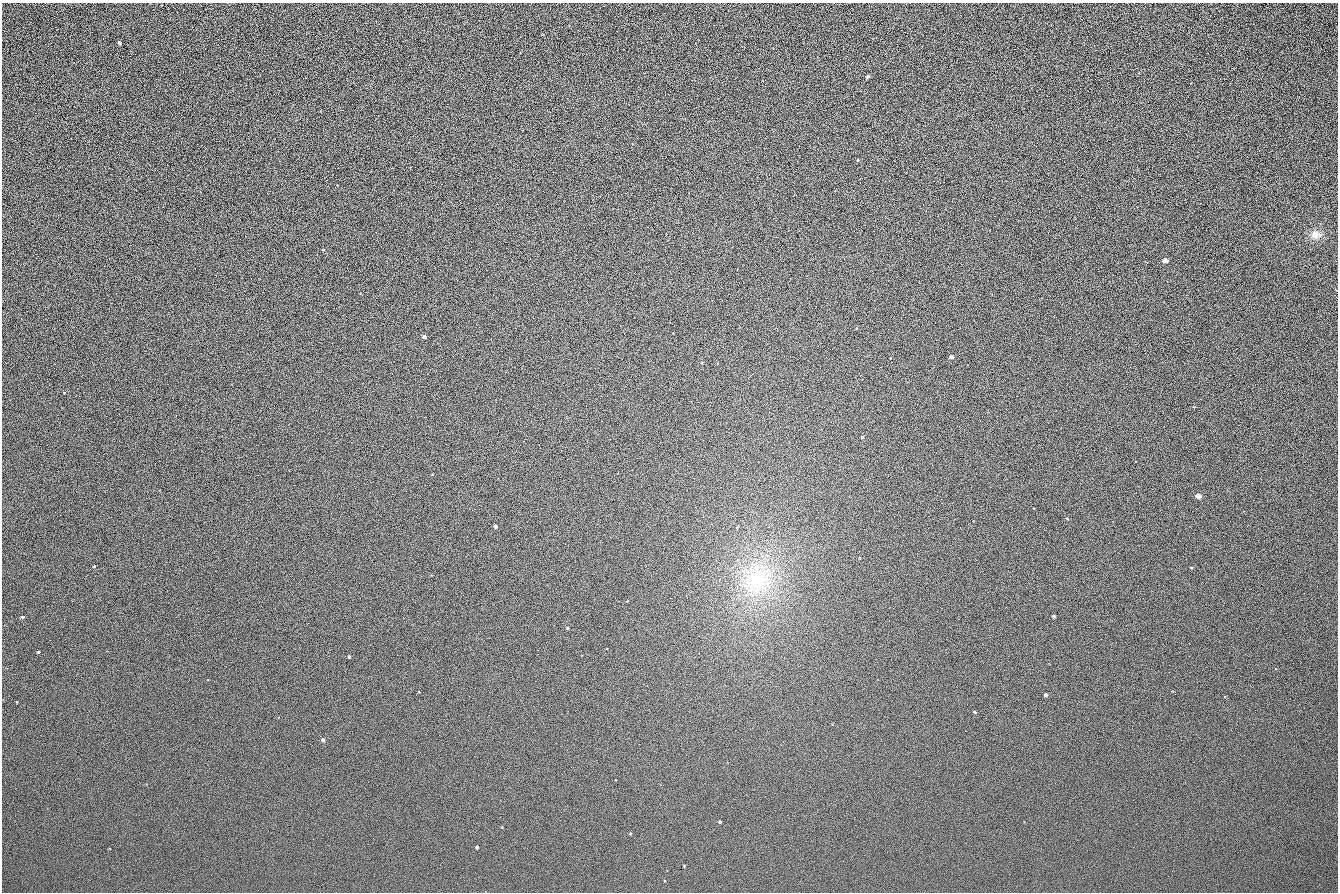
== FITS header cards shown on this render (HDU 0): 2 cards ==
NAXIS1  =                 1336 / length of data axis 1
NAXIS2  =                  890 / length of data axis 2

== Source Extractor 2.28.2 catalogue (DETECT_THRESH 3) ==
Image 1336 x 890 px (HDU 0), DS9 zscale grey, 1 PNG px = 1 image px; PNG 1340 x 894 px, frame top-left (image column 1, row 890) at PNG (2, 3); no overlay
Background 140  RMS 21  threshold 64.2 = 3 sigma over >= 5 px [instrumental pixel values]
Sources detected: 25; all 25 listed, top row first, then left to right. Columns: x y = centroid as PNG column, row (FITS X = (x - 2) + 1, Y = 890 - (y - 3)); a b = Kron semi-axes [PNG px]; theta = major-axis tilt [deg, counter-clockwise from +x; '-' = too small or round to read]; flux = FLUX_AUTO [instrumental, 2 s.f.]
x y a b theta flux
120 43 4 3 - 2300
868 76 4 4 - 2500
857 160 3 3 - 1300
1315 235 13 10 3 13000
323 250 3 3 - 1100
1165 261 4 4 - 9900
424 337 3 3 - 7900
951 357 4 3 - 5600
862 437 3 3 - 1700
1198 496 5 4 - 12000
1067 518 4 3 - 1000
495 526 4 3 - 5200
94 566 4 3 - 1100
1191 567 4 3 - 1100
757 579 46 41 79 160000
1053 616 3 3 - 1900
23 617 4 3 - 2100
567 628 3 3 - 2300
38 652 3 3 - 1400
349 656 3 3 - 2400
1045 695 3 3 - 2900
974 712 4 3 - 1500
323 740 4 3 - 3900
720 822 3 3 - 2100
477 847 3 3 - 2500